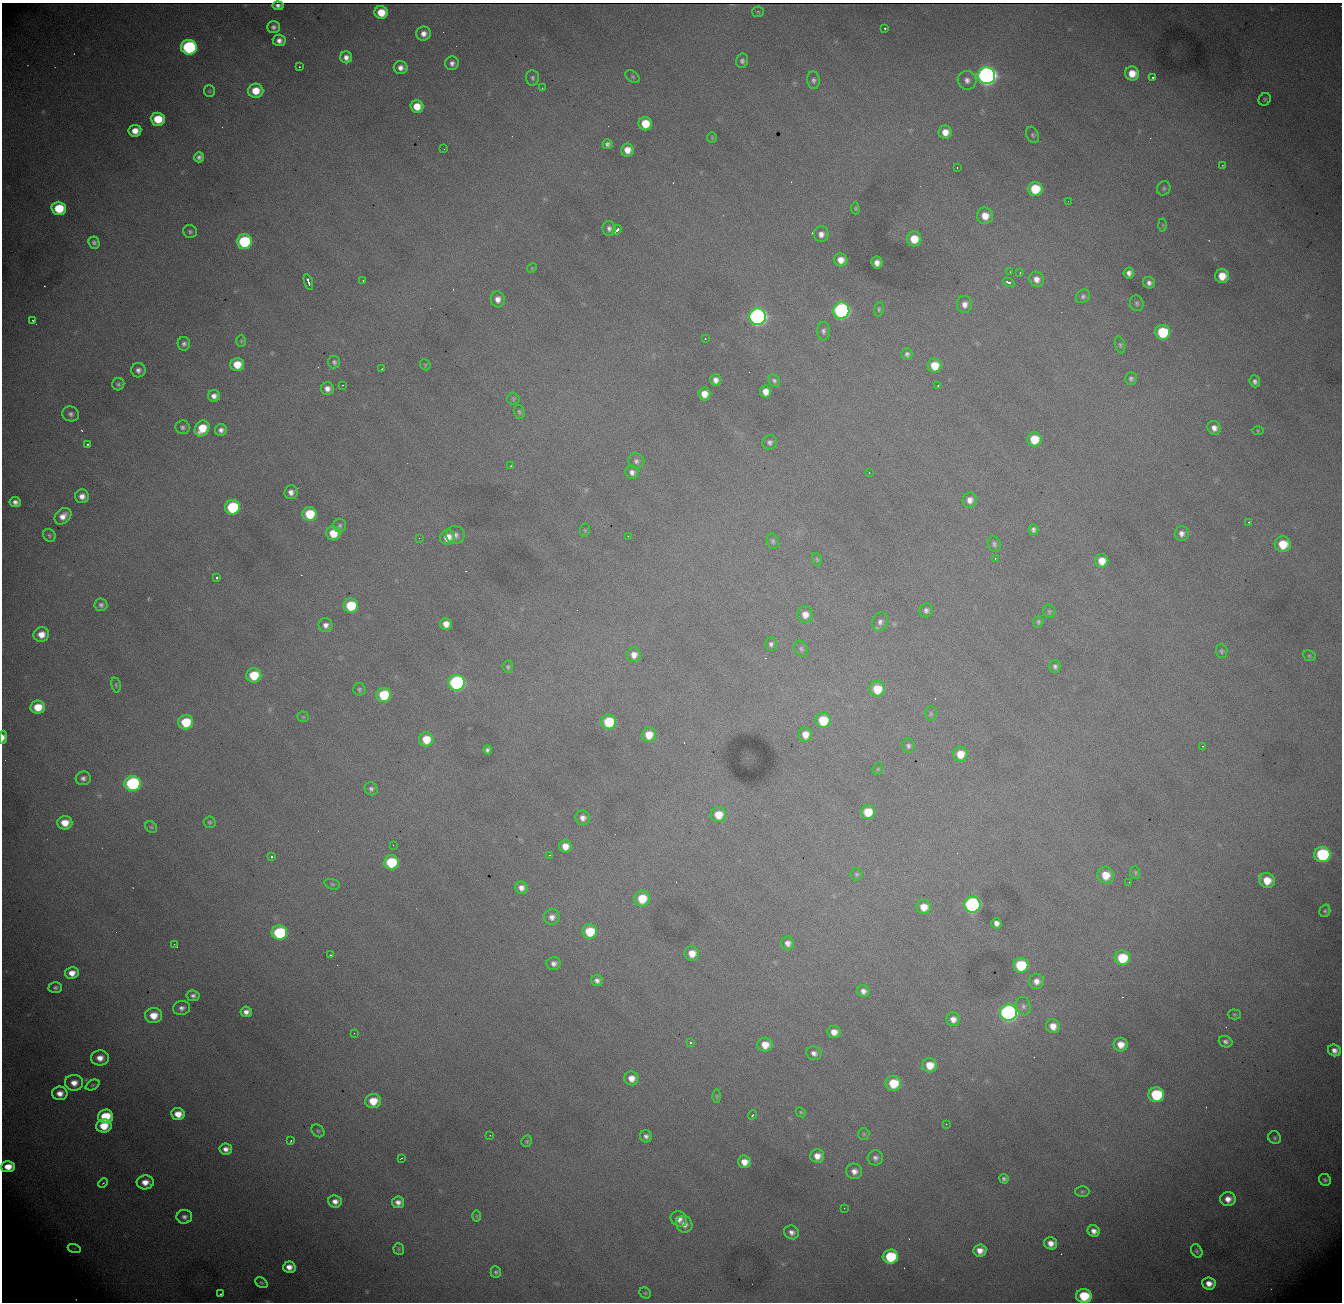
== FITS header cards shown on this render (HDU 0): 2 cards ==
NAXIS1  = 1340
NAXIS2  = 1300

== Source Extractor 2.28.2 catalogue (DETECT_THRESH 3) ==
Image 1340 x 1300 px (HDU 0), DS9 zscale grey, 1 PNG px = 1 image px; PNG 1344 x 1304 px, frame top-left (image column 1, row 1300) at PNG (2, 3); each listed source drawn as its Kron ellipse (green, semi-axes under 4 px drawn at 4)
Background 2030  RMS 24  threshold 71.7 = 3 sigma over >= 5 px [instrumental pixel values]
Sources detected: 290; all 290 listed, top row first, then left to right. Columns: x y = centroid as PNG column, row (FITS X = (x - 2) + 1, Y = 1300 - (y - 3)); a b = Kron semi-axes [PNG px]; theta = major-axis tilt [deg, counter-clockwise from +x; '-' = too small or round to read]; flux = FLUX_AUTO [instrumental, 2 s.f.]
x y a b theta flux
278 6 5 3 - 3.5e+02
381 12 6 6 - 3.2e+04
758 12 6 5 - 2.4e+03
273 27 6 6 - 5.4e+03
885 28 3 2 - 3.0e+03
424 34 7 7 - 1.1e+04
279 40 6 5 - 8.4e+03
189 47 8 7 - 2.5e+05
346 57 6 6 - 8.6e+03
742 61 7 6 - 4.8e+03
452 63 7 6 - 6.7e+03
299 67 3 2 - 1.5e+03
401 68 7 6 - 9.2e+03
1132 73 7 7 - 2.5e+04
987 76 8 8 - 1.1e+06
633 77 8 5 -38 2.7e+03
1153 77 3 3 - 7.4e+03
532 78 8 6 -86 4.3e+03
813 80 9 6 -84 5.1e+03
967 80 9 9 - 9.4e+03
542 88 2 2 - 9.1e+02
209 91 6 5 - 2.6e+03
256 91 7 7 - 3.1e+04
1265 99 6 5 - 3.0e+03
417 106 6 6 - 2.6e+04
158 119 7 6 - 4.7e+04
645 124 7 6 - 4.0e+04
135 131 6 6 - 1.8e+04
945 132 6 6 - 1.7e+04
1033 135 8 6 -63 3.7e+03
712 137 5 4 - 1.9e+03
607 144 5 5 - 4.7e+03
444 149 3 2 - 1.2e+03
627 150 6 6 - 1.7e+04
199 157 5 5 - 5.4e+03
1222 165 3 2 - 1.5e+03
957 167 3 2 - 4.2e+03
1164 188 7 6 - 3.9e+03
1035 189 7 7 - 5.7e+04
1068 201 2 2 - 1.7e+03
59 208 7 6 - 6.1e+04
855 208 6 4 -84 2.0e+03
985 216 8 8 - 2.3e+04
1163 225 6 4 -88 2.2e+03
609 228 7 6 - 6.1e+03
617 230 5 3 - 9.9e+03
190 231 7 6 - 3.5e+03
821 234 8 7 - 9.2e+03
914 239 7 7 - 3.4e+04
244 242 7 7 - 1.3e+05
94 243 6 5 - 4.6e+03
841 260 6 6 - 1.6e+04
877 263 6 5 - 1.1e+04
532 268 5 4 - 1.7e+03
1010 272 2 2 - 1.0e+03
1020 273 3 3 - 1.6e+03
1129 273 5 5 - 7.6e+03
1222 276 7 7 - 2.7e+04
1036 279 8 7 - 1.1e+04
363 281 2 2 - 1.2e+03
308 282 8 3 -72 1.3e+04
1008 282 6 3 -28 6.1e+03
1149 283 6 5 - 6.8e+03
1083 296 7 6 - 4.4e+03
498 299 8 7 - 1.1e+04
1137 303 8 6 -73 3.8e+03
965 304 8 7 - 1.0e+04
879 309 7 4 82 2.8e+03
841 310 8 8 - 4.3e+05
758 317 8 8 - 7.5e+05
33 321 3 2 - 1.4e+03
823 331 9 6 -87 5.5e+03
1163 332 7 7 - 9.1e+04
705 339 2 2 - 1.5e+03
241 341 6 5 - 2.3e+03
184 344 7 6 - 5.2e+03
1120 345 8 5 -75 3.2e+03
907 354 6 5 - 4.7e+03
334 362 6 6 - 4.1e+03
237 364 7 6 - 3.2e+04
425 365 6 5 - 2.1e+03
934 366 7 7 - 3.5e+04
382 369 3 2 - 8.2e+02
138 370 7 7 - 6.8e+03
1131 378 6 6 - 3.9e+03
716 380 6 5 - 8.6e+03
774 381 7 5 -52 4.1e+03
1255 381 6 5 - 5.2e+03
118 384 6 6 - 3.8e+03
343 385 3 2 - 1.6e+03
938 386 2 2 - 1.4e+03
327 389 6 6 - 9.6e+03
765 391 6 5 - 1.5e+04
704 394 6 6 - 1.8e+04
214 396 6 6 - 8.5e+03
513 399 6 5 - 2.5e+03
519 412 7 5 -71 3.0e+03
71 414 8 7 - 6.0e+03
183 427 7 7 - 4.6e+03
202 428 8 6 54 4.1e+04
1214 428 7 6 - 9.7e+03
221 430 6 5 - 7.0e+03
1258 430 6 4 -2 1.8e+03
1034 439 7 7 - 4.2e+04
770 442 7 7 - 5.1e+03
87 444 3 2 - 2.7e+03
636 461 8 7 - 5.9e+03
511 466 2 2 - 1.2e+03
632 472 7 6 - 7.4e+03
869 472 2 2 - 8.2e+02
291 492 7 6 - 8.3e+03
82 496 7 7 - 1.1e+04
970 500 8 7 - 1.0e+04
15 502 6 5 - 6.9e+03
232 507 7 7 - 1.2e+05
310 514 7 7 - 5.7e+04
63 516 9 7 43 1.4e+04
1249 522 3 2 - 1.8e+03
340 525 6 6 - 3.6e+03
1033 529 5 5 - 5.1e+03
585 530 7 5 78 2.4e+03
333 533 7 7 - 3.4e+04
1181 534 7 7 - 8.1e+03
49 535 7 6 - 2.9e+03
455 535 9 9 - 8.0e+03
628 536 3 2 - 1.9e+03
447 537 7 7 - 2.2e+04
419 538 3 2 - 1.9e+03
773 541 8 6 -72 3.5e+03
994 544 8 6 -67 4.3e+03
1283 544 8 8 - 4.4e+04
995 558 3 2 - 8.6e+02
817 559 6 4 -68 2.5e+03
1102 561 7 6 - 2.2e+04
217 578 3 3 - 7.1e+03
101 605 6 6 - 4.6e+03
351 606 7 7 - 6.8e+04
926 610 7 6 - 5.4e+03
1049 611 7 6 - 3.0e+03
805 615 8 8 - 1.5e+04
880 622 10 7 70 7.4e+03
1038 622 6 5 - 3.1e+03
446 624 6 6 - 1.5e+04
326 625 7 7 - 7.9e+03
41 634 8 7 - 1.9e+04
771 644 7 6 - 4.7e+03
801 649 8 6 -61 4.3e+03
1221 651 7 6 - 3.2e+03
634 655 7 7 - 1.3e+04
1309 656 7 5 -22 2.9e+03
1055 666 6 5 - 4.5e+03
508 667 6 5 - 2.9e+03
254 675 7 7 - 5.6e+04
457 683 8 8 - 3.5e+05
116 685 7 4 -81 2.6e+03
359 689 6 6 - 3.3e+03
877 689 8 7 - 4.5e+04
384 695 7 7 - 7.1e+04
38 707 7 6 - 3.7e+04
931 714 7 5 -90 2.9e+03
303 717 6 5 - 2.3e+03
823 720 7 7 - 5.9e+04
186 722 7 7 - 6.4e+04
609 722 7 7 - 8.0e+04
805 734 7 6 - 1.8e+04
649 735 7 7 - 2.8e+04
3 737 7 4 85 7.7e+03
426 739 7 7 - 3.5e+04
908 746 7 6 - 4.5e+03
1203 746 2 2 - 1.3e+03
487 750 4 4 - 4.2e+03
960 754 7 7 - 2.8e+04
878 769 6 5 - 1.8e+03
83 778 7 7 - 6.2e+03
132 784 8 7 - 2.5e+05
371 789 7 6 - 4.8e+03
868 812 7 7 - 4.3e+04
718 815 8 7 - 3.0e+04
583 818 7 7 - 8.9e+03
209 822 6 6 - 2.7e+03
65 823 7 6 - 2.5e+04
151 827 6 5 - 2.6e+03
393 845 3 2 - 1.1e+03
565 846 6 6 - 1.7e+04
1322 854 8 7 - 1.8e+05
549 855 2 2 - 1.1e+03
272 857 3 3 - 4.2e+03
391 862 7 7 - 8.9e+04
1135 872 6 5 - 2.6e+03
857 874 6 6 - 3.1e+03
1105 875 8 8 - 3.1e+04
1267 880 8 7 - 2.9e+04
1129 882 2 2 - 7.8e+02
332 884 8 5 -18 3.0e+03
521 888 6 6 - 9.3e+03
642 899 8 7 - 4.7e+04
972 905 8 8 - 4.3e+05
924 907 7 7 - 2.2e+04
1325 911 6 5 - 2.9e+03
552 917 8 7 - 9.3e+03
996 923 5 5 - 8.1e+03
590 931 7 7 - 5.1e+04
279 933 8 7 - 1.4e+05
788 943 7 6 - 9.1e+03
174 944 2 2 - 1.0e+03
692 953 7 7 - 2.1e+04
331 955 3 2 - 1.9e+03
1122 958 7 7 - 6.6e+04
554 963 7 6 - 7.4e+03
1021 965 7 7 - 8.7e+04
72 973 7 6 - 1.5e+04
597 981 6 5 - 5.8e+03
1036 981 7 7 - 1.1e+04
55 988 7 5 -1 3.8e+03
863 991 6 6 - 8.1e+03
193 996 6 5 - 5.3e+03
1023 1006 9 7 -73 5.7e+03
182 1008 8 7 - 6.8e+03
246 1012 6 5 - 8.5e+03
1008 1013 8 8 - 6.2e+05
1234 1014 6 5 - 2.5e+03
153 1015 8 7 - 2.6e+04
953 1019 7 7 - 1.1e+04
1053 1026 7 6 - 1.7e+04
834 1032 7 6 - 1.5e+04
354 1033 2 2 - 2.9e+03
1225 1042 7 5 -21 5.5e+03
690 1043 3 3 - 4.8e+03
765 1045 7 7 - 2.4e+04
1121 1045 7 7 - 1.8e+04
1334 1050 6 5 - 8.3e+03
814 1053 8 6 -27 7.1e+03
100 1058 9 7 1 1.6e+04
930 1065 7 7 - 2.7e+04
631 1078 7 7 - 1.5e+04
74 1083 9 8 - 1.6e+04
893 1083 8 7 - 5.2e+04
92 1085 7 5 25 2.8e+03
60 1093 8 7 - 1.3e+04
1156 1095 8 7 - 1.1e+05
717 1096 6 4 -89 2.3e+03
373 1101 8 7 - 3.3e+04
801 1112 5 4 - 2.2e+03
178 1114 7 6 - 2.0e+04
752 1115 4 3 - 2.7e+03
105 1116 7 7 - 6.1e+04
946 1124 2 2 - 7.9e+02
104 1126 8 6 5 3.6e+04
318 1131 7 5 -44 3.2e+03
864 1134 6 5 - 2.4e+03
490 1135 2 2 - 2.5e+03
646 1136 6 6 - 5.7e+03
1275 1138 7 6 - 3.0e+03
291 1141 3 3 - 1.5e+03
527 1141 6 5 - 2.4e+03
226 1149 6 5 - 9.2e+03
817 1156 7 7 - 1.4e+04
401 1158 3 2 - 1.4e+03
875 1158 7 7 - 6.2e+03
744 1162 6 6 - 1.7e+04
8 1167 7 5 3 2.2e+04
854 1171 8 7 - 1.0e+04
1004 1179 5 4 - 3.9e+03
1325 1180 6 5 - 3.7e+03
145 1182 8 7 - 1.6e+04
103 1183 5 3 - 1.7e+03
1082 1191 7 5 1 3.1e+03
1228 1199 8 7 - 1.4e+04
335 1202 7 6 - 1.0e+04
398 1202 6 5 - 8.7e+03
844 1208 3 2 - 2.2e+03
477 1216 6 4 -89 2.0e+03
184 1217 8 7 - 6.6e+03
679 1219 8 7 - 1.2e+04
684 1224 8 7 - 1.0e+04
1094 1231 6 5 - 9.7e+03
792 1232 8 6 -29 7.4e+03
1051 1243 6 6 - 1.3e+04
74 1248 6 4 -18 2.9e+03
399 1249 6 5 - 2.6e+03
980 1250 6 6 - 1.4e+04
1197 1251 7 5 -62 3.1e+03
890 1257 8 7 - 8.9e+04
289 1267 6 5 - 1.3e+04
496 1272 6 5 - 3.4e+03
261 1283 7 4 -36 2.7e+03
1209 1283 7 6 - 1.4e+04
645 1293 6 5 - 2.3e+03
220 1294 3 2 - 1.5e+03
1084 1296 7 7 - 6.8e+04
At the frame edge (FLAGS 8, measured only in part): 2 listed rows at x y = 3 737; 1084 1296